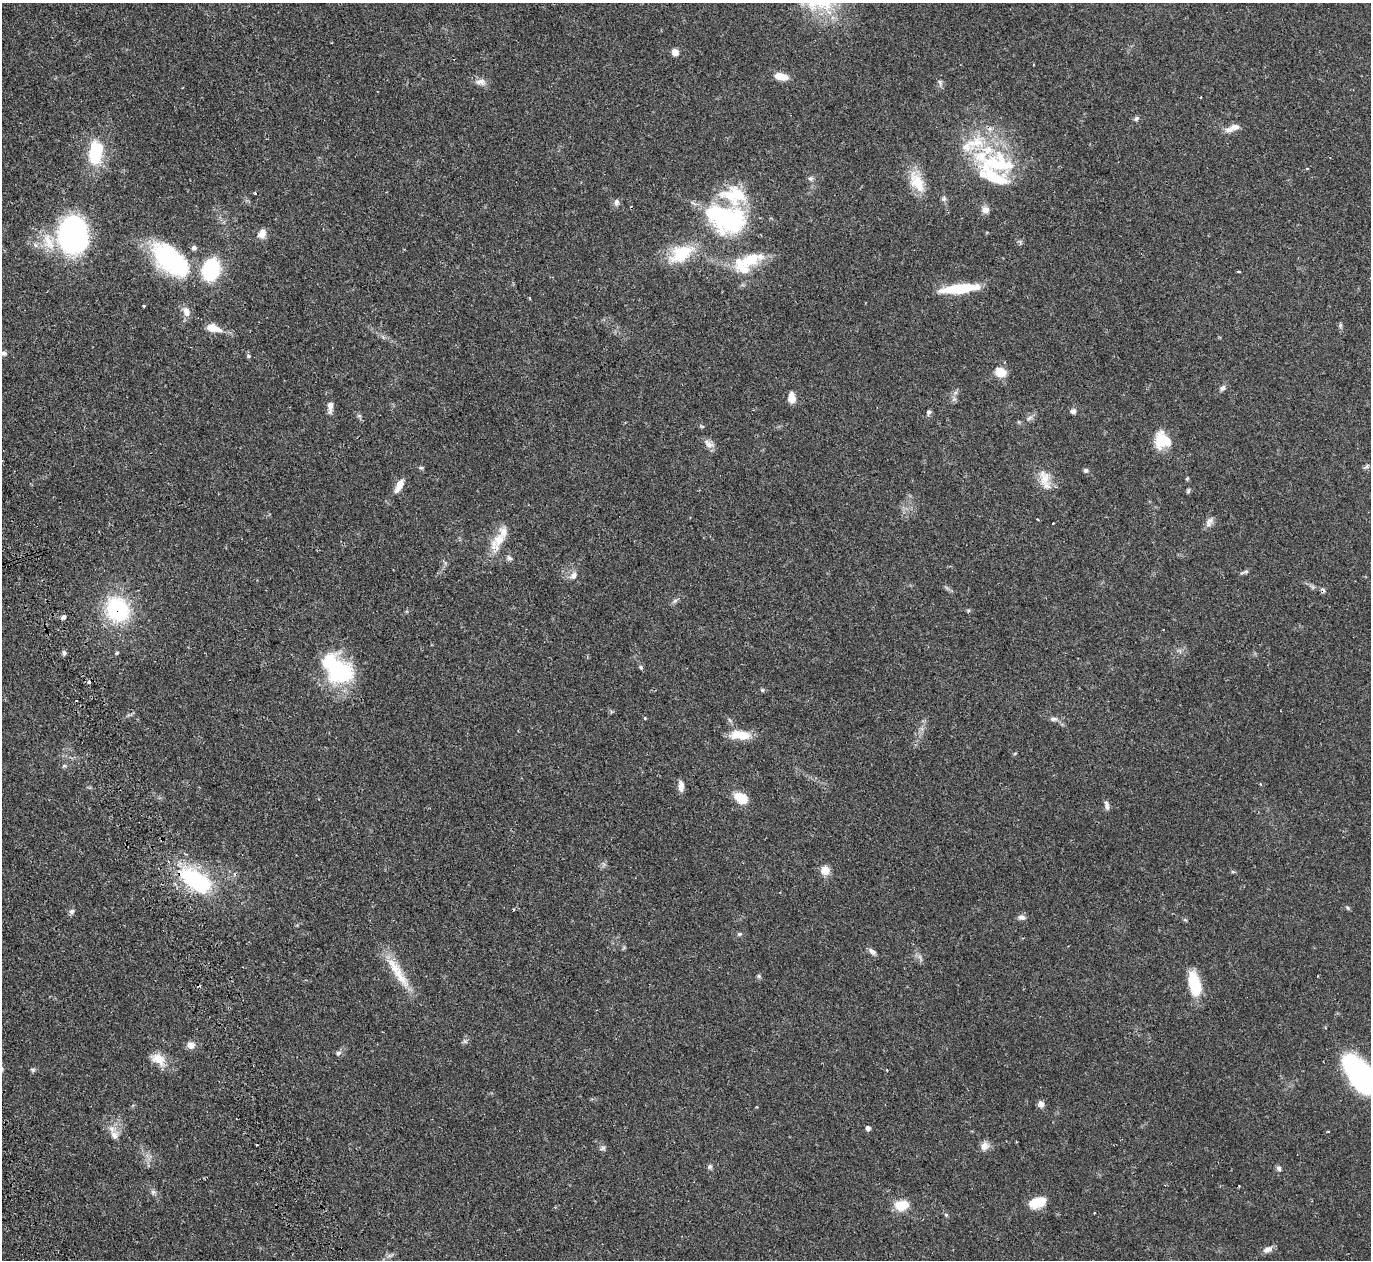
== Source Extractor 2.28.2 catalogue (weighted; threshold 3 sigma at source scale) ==
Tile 7 of 4 x 4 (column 3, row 2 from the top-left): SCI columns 3068-4436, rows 2994-4251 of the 6128 x 6110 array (HDU 1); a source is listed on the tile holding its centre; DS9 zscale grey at full resolution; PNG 1373 x 1262 px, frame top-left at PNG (2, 3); no overlay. Shown black and unused: <1% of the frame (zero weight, under 2 of 3 exposures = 11% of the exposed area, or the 3 px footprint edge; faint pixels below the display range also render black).
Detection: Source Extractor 2.28.2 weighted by HDU 2 'WHT'; one run over the whole footprint, this tile lists its part. Background 0.0542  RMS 0.0047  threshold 0.0211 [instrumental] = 3 sigma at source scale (4.5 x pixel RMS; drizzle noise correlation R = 1.50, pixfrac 1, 0.05/0.05 arcsec/px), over >= 5 px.
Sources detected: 123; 1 too faint to see at this stretch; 3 inside a brighter object's white glare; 9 cosmic-ray / hot-pixel residue — not listed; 13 inside a brighter listed object's ellipse — not listed separately; the other 97 listed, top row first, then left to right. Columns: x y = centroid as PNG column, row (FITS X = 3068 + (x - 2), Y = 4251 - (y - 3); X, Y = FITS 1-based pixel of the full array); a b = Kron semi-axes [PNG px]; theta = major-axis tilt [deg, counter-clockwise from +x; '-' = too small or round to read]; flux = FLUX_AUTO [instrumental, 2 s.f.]
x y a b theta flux
675 52 8 8 - 2.5
781 76 15 8 -12 5.5
481 82 15 9 0 2.8
940 82 9 5 -70 1.2
1136 118 7 5 44 1
1235 127 14 7 3 3
96 154 32 18 -84 20
998 163 56 33 -7 40
1307 169 3 3 - 0.61
810 178 7 7 - 1.1
917 182 30 15 -61 11
944 199 8 7 - 1.1
616 202 8 7 - 1.7
985 210 11 9 -27 2.3
726 219 53 34 -20 57
262 233 12 9 63 3.4
73 235 36 28 -84 93
1020 242 8 5 -77 0.81
681 253 33 18 27 19
751 259 33 15 18 16
170 260 50 26 -41 51
211 270 20 16 69 31
1238 271 3 2 - 0.61
959 289 40 9 6 20
144 306 3 3 - 0.68
186 311 13 9 -73 3.5
1340 325 8 4 82 0.83
213 328 19 9 -13 6.1
4 353 9 6 -2 1.5
248 356 6 5 - 0.68
1000 372 12 10 -26 6.5
1222 388 9 6 43 1.4
791 398 12 7 -86 4
954 399 7 4 19 0.85
330 407 17 7 89 2.9
1073 411 7 6 - 1.4
929 412 6 6 - 1.1
359 416 7 4 -1 0.66
1029 418 9 4 36 1.3
1162 440 18 16 -49 13
709 444 16 9 -37 2.7
1366 467 8 4 54 0.9
421 468 6 5 - 0.66
1086 470 6 5 - 1
1044 478 24 14 -77 7.5
399 486 19 8 62 4.1
1188 491 6 5 - 0.69
1038 519 4 2 - 0.36
1209 522 15 8 60 2.3
499 540 18 14 44 6.3
509 558 9 6 -49 1.3
1244 572 14 3 16 0.9
573 575 12 9 51 2.6
675 601 7 6 - 1.1
117 609 23 19 -57 46
968 610 6 4 -18 0.61
63 617 7 5 41 1.1
64 653 7 5 -76 0.98
641 667 6 5 - 0.86
339 670 38 27 31 30
762 690 6 5 - 0.58
645 718 4 3 - 0.49
1054 719 10 6 -5 1.6
740 735 28 11 -4 8.4
64 766 7 5 12 0.81
681 786 13 6 -87 3.1
741 798 14 9 -30 9.8
1107 805 14 6 -79 1.7
825 870 11 10 - 4.3
1233 872 6 4 -18 0.57
196 880 39 20 -33 44
1347 908 6 5 - 0.7
71 911 7 6 - 1.3
1022 917 9 7 0 1.8
740 934 6 5 - 0.74
872 951 11 6 -39 1.7
400 976 41 12 -53 13
759 976 6 5 - 0.72
1194 983 22 10 -75 22
191 1045 9 8 - 3
338 1053 7 6 - 1.2
158 1059 21 13 -34 6.7
32 1070 7 5 -3 0.84
887 1070 3 3 - 0.35
1360 1075 35 17 -57 120
1041 1104 8 7 - 2.1
868 1128 5 5 - 1.8
114 1135 13 11 -70 3.7
985 1146 12 11 - 2.8
603 1148 7 6 - 1.1
710 1166 7 7 - 1
1279 1168 7 6 - 1.2
153 1192 6 6 - 1.1
1037 1202 17 10 18 10
902 1205 17 12 11 8.1
946 1215 5 5 - 0.63
1268 1249 13 7 26 2.4
Overlapping masked pixels (flux is a lower limit): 2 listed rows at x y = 117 609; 196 880
Isophote crosses this tile's border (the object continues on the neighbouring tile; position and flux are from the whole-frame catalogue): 2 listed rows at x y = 4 353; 1360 1075